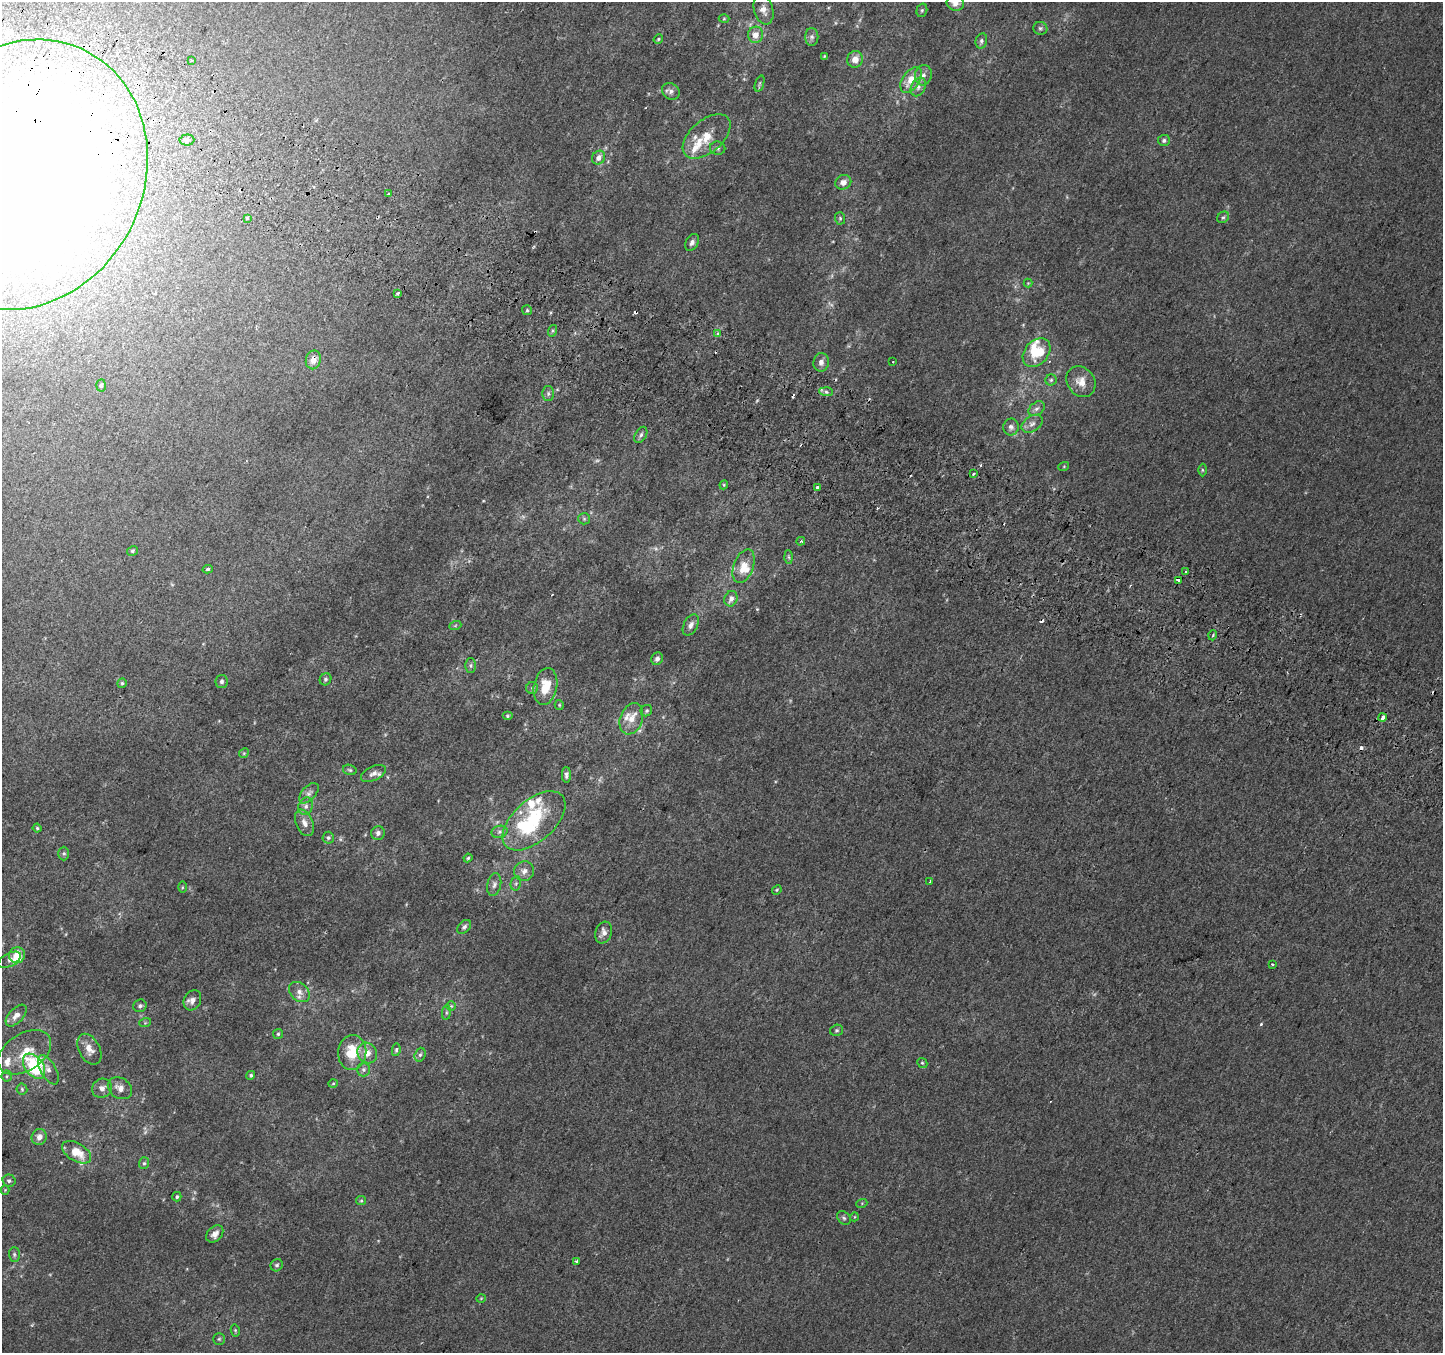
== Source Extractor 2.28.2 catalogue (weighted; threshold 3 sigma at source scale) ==
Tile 11 of 4 x 4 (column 3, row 3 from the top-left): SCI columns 2912-4352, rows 1654-3004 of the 5815 x 5942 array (HDU 1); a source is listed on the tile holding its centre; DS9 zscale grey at full resolution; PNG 1445 x 1355 px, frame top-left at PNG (2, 2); each listed source drawn as its Kron ellipse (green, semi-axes under 4 px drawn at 4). Shown black and unused: <1% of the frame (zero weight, under 2 of 3 exposures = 2% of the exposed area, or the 3 px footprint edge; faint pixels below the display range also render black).
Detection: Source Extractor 2.28.2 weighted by HDU 2 'WHT'; one run over the whole footprint, this tile lists its part. Background 0.00453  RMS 0.0055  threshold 0.0247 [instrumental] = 3 sigma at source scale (4.5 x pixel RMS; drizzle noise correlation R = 1.50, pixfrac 1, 0.0396/0.0396 arcsec/px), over >= 5 px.
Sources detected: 175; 5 too faint to see at this stretch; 2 inside a brighter object's white glare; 11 cosmic-ray / hot-pixel residue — neither listed nor drawn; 14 inside a brighter listed object's ellipse — not listed separately; the other 143 listed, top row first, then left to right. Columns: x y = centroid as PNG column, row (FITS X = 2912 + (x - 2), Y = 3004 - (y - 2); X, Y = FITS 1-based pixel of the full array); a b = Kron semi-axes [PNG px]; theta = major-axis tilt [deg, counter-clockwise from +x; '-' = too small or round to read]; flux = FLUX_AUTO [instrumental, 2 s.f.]
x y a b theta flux
955 3 9 7 -12 3.4
763 10 15 9 -74 3.9
922 10 7 5 74 0.91
724 19 5 3 - 0.51
1040 28 7 6 - 1.2
756 35 8 7 - 4.6
812 37 9 6 90 1.7
658 39 5 4 - 0.67
981 41 8 5 74 1.4
824 56 4 4 - 0.42
855 59 8 8 - 4.6
191 60 2 2 - 0.57
923 75 10 8 75 2.7
911 80 14 8 54 8.4
760 83 8 3 71 0.91
918 87 10 7 63 2.5
671 91 9 7 -37 2.2
707 136 28 16 41 12
187 140 7 5 1 1.3
1164 140 6 5 - 1.3
718 148 7 7 - 1.4
599 158 7 6 - 2.9
23 175 139 120 62 1400
843 182 8 7 - 3.2
389 194 4 3 - 3.7
1223 217 6 5 - 1
248 218 3 3 - 1.9
840 218 6 5 - 0.82
692 242 9 6 60 2.1
1028 283 4 4 - 0.51
397 293 3 3 - 1.5
527 310 5 5 - 0.7
552 331 6 4 72 0.75
717 333 4 4 - 1.4
1037 352 16 11 48 14
313 360 9 7 77 4.1
821 362 9 7 81 2.7
893 362 2 2 - 0.36
1051 380 5 5 - 0.94
1081 382 16 13 -54 6.4
101 385 6 5 - 0.98
826 392 7 4 -2 1.3
548 393 7 5 90 1.3
1037 409 9 6 38 1.8
1032 424 11 7 33 2.8
1011 427 8 8 - 2
641 435 9 5 60 1.4
1064 466 5 3 - 0.53
1202 470 6 4 -89 0.75
973 474 3 3 - 2.4
724 485 4 4 - 0.54
818 487 4 3 - 2
584 519 6 5 - 1
801 541 4 3 - 0.92
132 551 5 4 - 0.77
789 557 6 4 -87 0.81
744 566 17 10 70 8.9
208 569 5 4 - 0.81
1186 571 3 3 - 5.3
1178 580 3 3 - 11
731 599 8 6 69 2.7
691 625 11 7 61 2.7
455 626 6 4 20 0.71
1213 635 5 3 - 0.64
657 659 6 5 - 1.9
471 665 7 5 89 1.1
325 679 6 5 - 1.1
222 681 6 6 - 1.4
122 683 5 4 - 0.84
545 686 18 11 79 12
532 688 6 6 - 1.1
559 705 5 4 - 0.66
646 711 6 5 - 0.99
507 716 5 4 - 0.73
1382 718 4 3 - 5.9
631 719 16 11 69 6.5
244 753 5 4 - 0.68
350 770 7 5 -17 0.94
373 773 13 7 25 2.8
566 775 8 4 88 1.6
309 793 12 7 48 2.5
306 806 9 7 66 2.1
534 821 38 20 42 29
304 823 14 8 -65 3.8
37 828 4 4 - 0.66
499 832 8 6 15 1.6
378 833 7 7 - 1.8
328 838 6 5 - 1.2
64 853 7 5 -90 0.99
468 858 4 3 - 0.68
524 871 10 9 - 3.2
930 882 4 3 - 2.8
516 883 7 5 77 1.1
494 884 11 7 78 2.2
182 887 6 4 89 0.66
777 890 5 4 - 0.62
464 927 8 5 44 1.4
603 932 11 8 70 3.2
17 955 8 7 - 7.1
9 960 12 6 29 1.9
1272 964 3 3 - 0.83
299 992 12 8 -42 3.5
192 1000 10 8 61 3
140 1006 7 6 - 1.4
451 1006 5 5 - 0.76
446 1012 7 4 82 0.87
16 1016 13 7 47 3.5
145 1023 6 3 18 0.58
836 1030 6 5 - 0.98
278 1034 5 5 - 0.86
89 1049 16 10 -62 5.5
396 1050 6 4 80 0.97
25 1052 29 18 33 14
352 1052 17 14 85 16
367 1053 10 9 - 4.9
420 1055 7 5 71 1.3
922 1063 5 4 - 0.78
34 1066 14 9 -54 31
48 1070 16 7 -60 3
363 1070 7 7 - 1.5
251 1075 5 4 - 0.88
7 1076 6 5 - 0.88
333 1083 5 3 - 0.49
102 1088 10 9 - 3.1
120 1088 13 10 -33 4
22 1089 5 5 - 0.89
39 1137 8 7 - 3.5
76 1152 16 9 -31 10
144 1163 6 5 - 0.93
9 1181 6 6 - 1.3
5 1190 4 4 - 0.52
177 1197 5 4 - 0.88
361 1201 5 4 - 0.71
862 1203 5 3 - 0.59
854 1217 4 3 - 0.42
844 1218 8 5 -45 1.1
215 1234 10 7 47 3.4
14 1254 7 5 -89 1.2
576 1262 3 3 - 1.7
277 1265 6 5 - 1.2
481 1298 5 3 - 0.44
235 1330 6 4 -78 0.69
219 1339 6 6 - 0.92
Overlapping masked pixels (flux is a lower limit): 3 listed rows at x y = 23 175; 313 360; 1178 580
Isophote crosses this tile's border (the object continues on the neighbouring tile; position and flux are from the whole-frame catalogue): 2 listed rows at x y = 955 3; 23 175